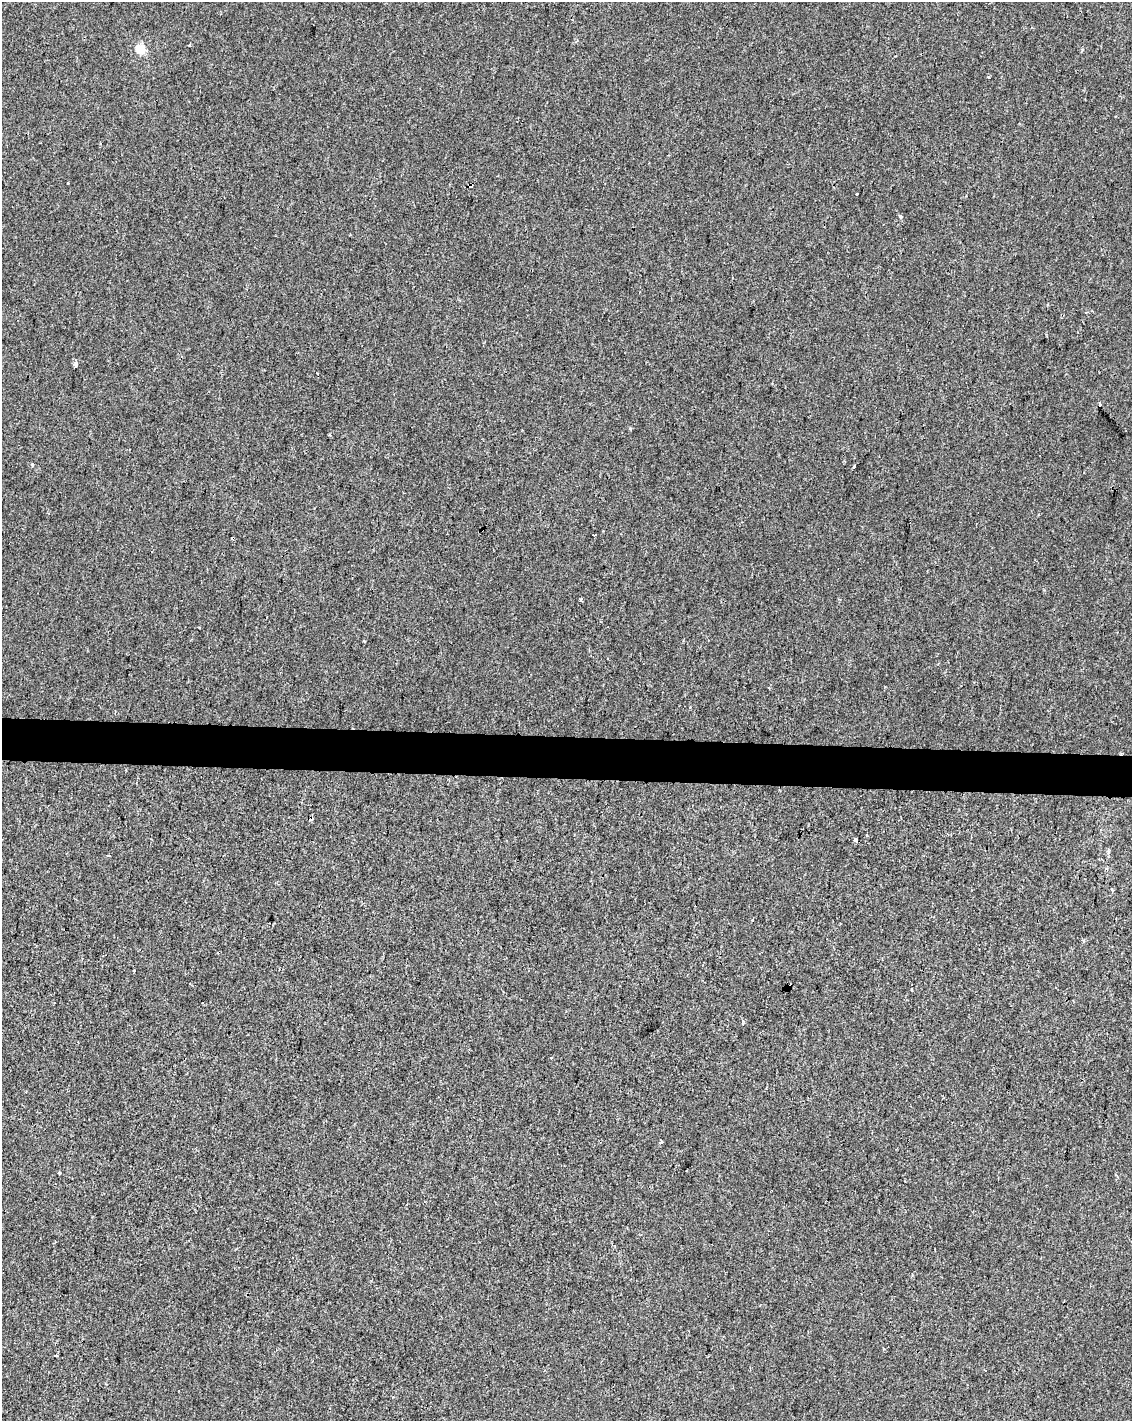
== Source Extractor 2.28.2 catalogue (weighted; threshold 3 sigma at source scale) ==
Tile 7 of 4 x 3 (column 3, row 2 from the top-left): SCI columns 2269-3398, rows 1701-3119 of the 4529 x 4764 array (HDU 1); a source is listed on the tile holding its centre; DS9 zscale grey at full resolution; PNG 1134 x 1423 px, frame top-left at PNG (2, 2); no overlay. Shown black and unused: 3% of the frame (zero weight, under 2 of 3 exposures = <1% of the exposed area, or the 3 px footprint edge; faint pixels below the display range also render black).
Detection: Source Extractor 2.28.2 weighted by HDU 2 'WHT'; one run over the whole footprint, this tile lists its part. Background -3.05e-04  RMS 0.0042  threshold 0.0191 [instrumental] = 3 sigma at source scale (4.5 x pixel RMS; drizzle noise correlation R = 1.50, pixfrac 1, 0.0396/0.0396 arcsec/px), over >= 5 px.
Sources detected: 22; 3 cosmic-ray / hot-pixel residue — not listed; the other 19 listed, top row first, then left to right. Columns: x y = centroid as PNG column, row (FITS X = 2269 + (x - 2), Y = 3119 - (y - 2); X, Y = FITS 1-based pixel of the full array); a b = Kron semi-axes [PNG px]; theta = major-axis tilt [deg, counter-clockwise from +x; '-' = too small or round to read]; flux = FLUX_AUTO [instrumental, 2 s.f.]
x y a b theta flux
190 45 3 3 - 6.1
140 49 5 5 - 19
471 185 3 3 - 4.9
857 194 3 3 - 2.1
900 216 4 3 - 0.9
75 365 5 3 - 8
1100 404 3 3 - 0.58
854 467 3 3 - 2.8
594 535 4 2 - 1
580 599 5 3 - 0.56
867 835 3 3 - 0.63
855 840 4 3 - 2.3
109 855 3 3 - 1.1
1112 890 6 2 -73 0.44
790 986 5 3 - 5.3
551 1058 3 2 - 0.61
661 1142 3 3 - 1.6
59 1173 3 3 - 1.3
56 1355 3 2 - 0.68
Overlapping masked pixels (flux is a lower limit): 2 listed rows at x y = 471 185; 790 986
Unlisted compact peaks at least as high as the median listed source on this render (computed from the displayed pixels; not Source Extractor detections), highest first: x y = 32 464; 630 428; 743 1021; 988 77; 68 183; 1082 50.